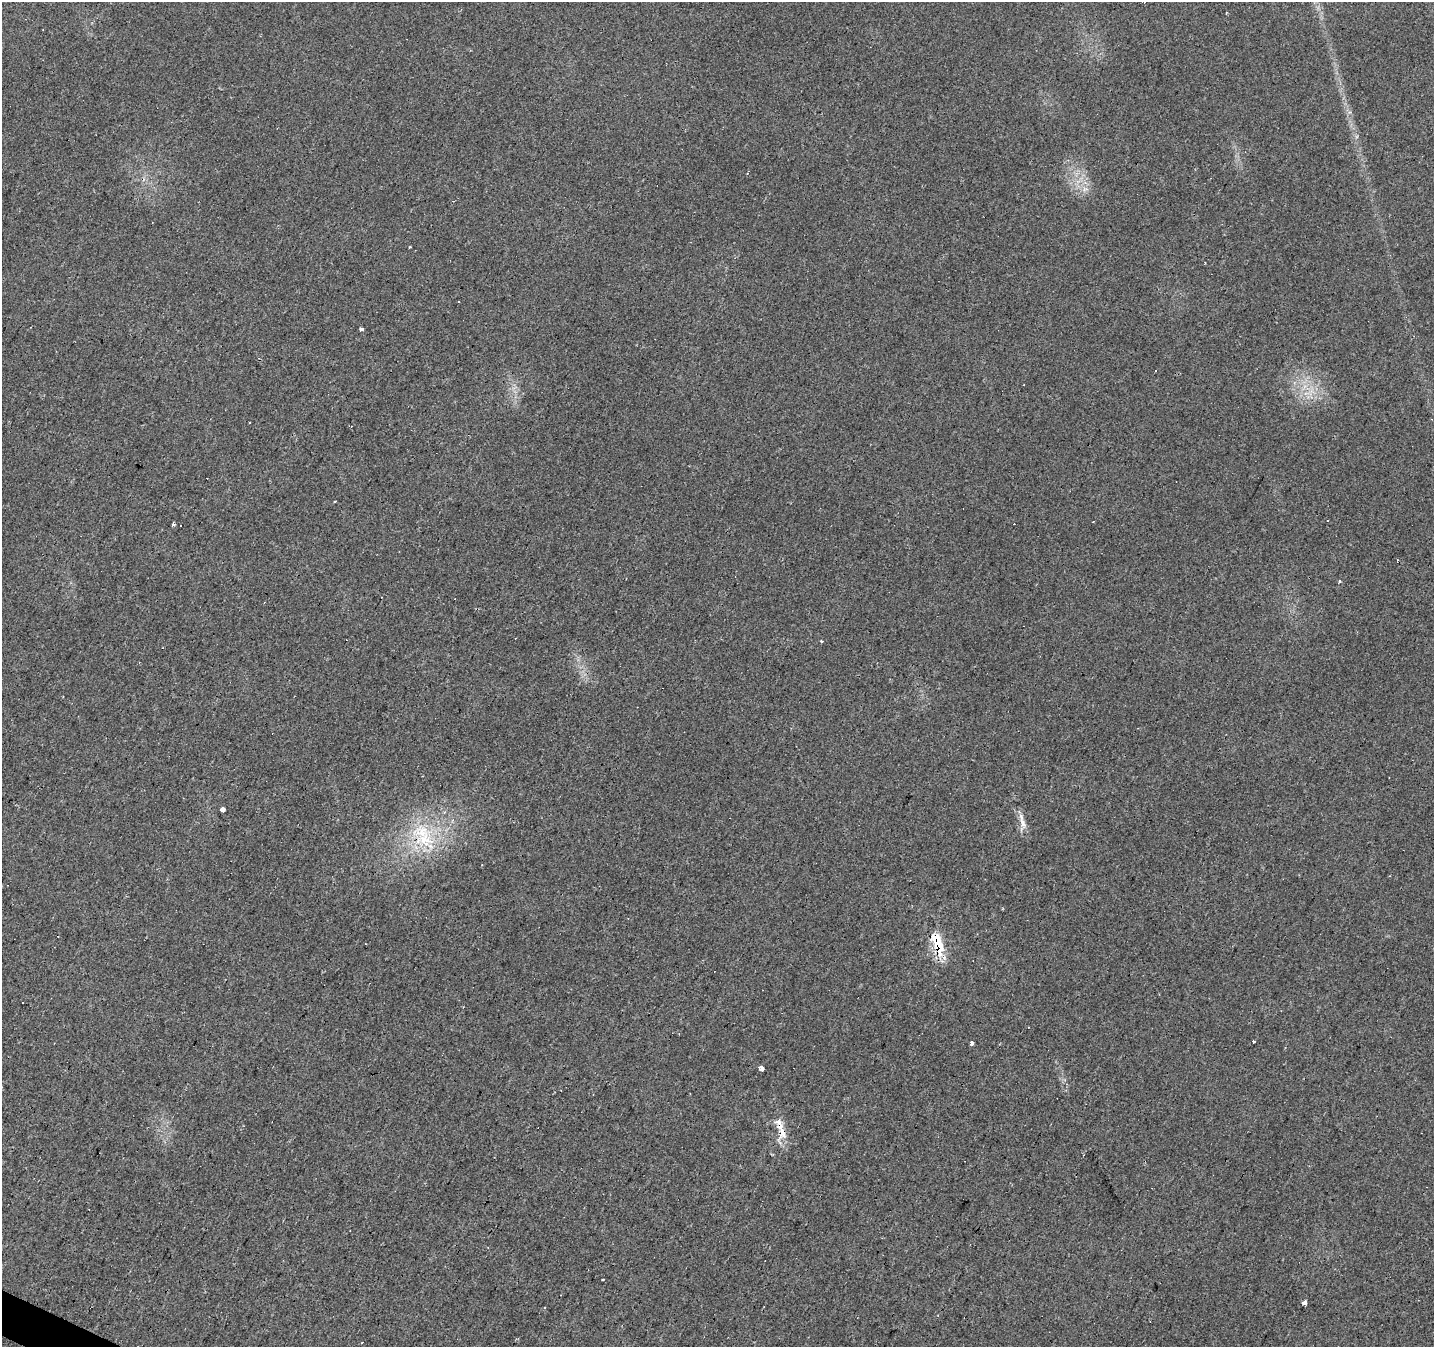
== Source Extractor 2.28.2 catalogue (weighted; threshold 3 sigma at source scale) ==
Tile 7 of 4 x 4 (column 3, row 2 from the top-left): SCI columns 2867-4298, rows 2885-4229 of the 5734 x 5835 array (HDU 1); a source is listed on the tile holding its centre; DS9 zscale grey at full resolution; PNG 1436 x 1349 px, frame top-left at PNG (2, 2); no overlay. Shown black and unused: <1% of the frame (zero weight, under 2 of 3 exposures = <1% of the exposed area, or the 3 px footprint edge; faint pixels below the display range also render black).
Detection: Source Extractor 2.28.2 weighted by HDU 2 'WHT'; one run over the whole footprint, this tile lists its part. Background 0.0305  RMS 0.0062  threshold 0.0278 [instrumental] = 3 sigma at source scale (4.5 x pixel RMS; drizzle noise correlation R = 1.50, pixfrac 1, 0.0396/0.0396 arcsec/px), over >= 5 px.
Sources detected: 35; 17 cosmic-ray / hot-pixel residue — not listed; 1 inside a brighter listed object's ellipse — not listed separately; the other 17 listed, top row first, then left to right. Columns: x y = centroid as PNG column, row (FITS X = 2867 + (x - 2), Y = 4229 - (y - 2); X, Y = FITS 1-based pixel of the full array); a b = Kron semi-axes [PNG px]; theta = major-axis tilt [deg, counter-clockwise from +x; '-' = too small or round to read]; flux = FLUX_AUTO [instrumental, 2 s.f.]
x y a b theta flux
361 329 3 3 - 10
1327 520 3 2 - 0.67
173 524 3 3 - 4
1397 560 3 2 - 0.57
1340 581 3 3 - 1.1
821 641 3 3 - 1.6
223 810 4 3 - 49
1023 824 16 7 -64 4.7
425 839 29 22 6 33
58 936 3 2 - 0.33
938 943 30 10 -72 21
1254 1041 3 3 - 7.1
971 1043 3 3 - 11
761 1068 3 3 - 72
782 1132 18 9 -78 7.6
602 1280 3 2 - 1.2
1304 1303 4 4 - 7
Overlapping masked pixels (flux is a lower limit): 2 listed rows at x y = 938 943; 782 1132